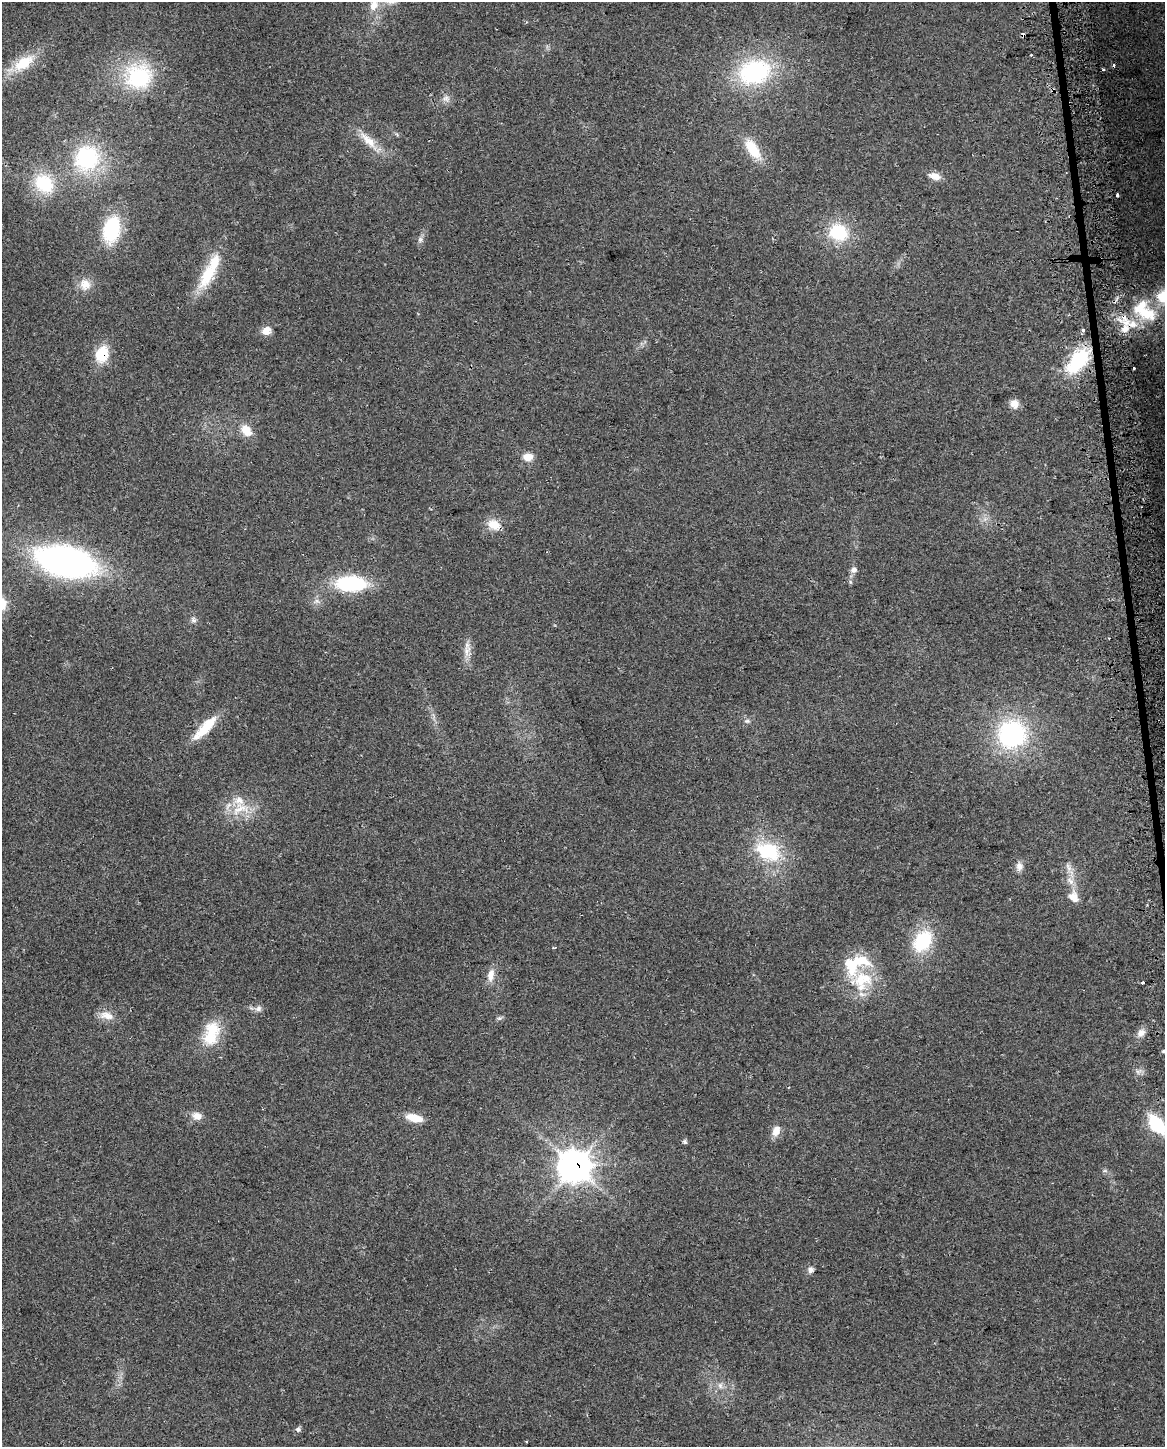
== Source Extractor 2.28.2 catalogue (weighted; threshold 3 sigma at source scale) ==
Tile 6 of 4 x 3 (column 2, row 2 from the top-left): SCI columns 1192-2354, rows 1504-2948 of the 4710 x 4405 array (HDU 1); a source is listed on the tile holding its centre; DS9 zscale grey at full resolution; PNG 1167 x 1449 px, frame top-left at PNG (2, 2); no overlay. Shown black and unused: <1% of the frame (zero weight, under 2 of 3 exposures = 2% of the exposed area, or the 3 px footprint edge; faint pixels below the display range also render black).
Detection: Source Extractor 2.28.2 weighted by HDU 2 'WHT'; one run over the whole footprint, this tile lists its part. Background 0.192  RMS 0.013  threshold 0.0605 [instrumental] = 3 sigma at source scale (4.5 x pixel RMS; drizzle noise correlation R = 1.50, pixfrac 1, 0.0396/0.0396 arcsec/px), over >= 5 px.
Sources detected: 75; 4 cosmic-ray / hot-pixel residue — not listed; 7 inside a brighter listed object's ellipse — not listed separately; the other 64 listed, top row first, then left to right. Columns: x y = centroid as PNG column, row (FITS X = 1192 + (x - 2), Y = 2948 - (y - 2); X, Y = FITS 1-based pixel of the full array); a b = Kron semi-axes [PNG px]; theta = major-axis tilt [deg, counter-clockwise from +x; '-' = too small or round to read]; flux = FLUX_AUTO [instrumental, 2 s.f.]
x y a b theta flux
374 5 17 12 68 16
24 63 33 15 34 41
1104 70 3 3 - 2.7
755 72 35 26 16 160
139 77 34 31 11 120
446 99 11 10 - 7.5
368 141 34 10 -46 26
753 149 29 12 -56 36
86 158 32 29 57 130
935 176 14 8 -17 13
44 184 23 18 -44 66
1117 195 4 3 - 4.8
111 230 28 17 76 88
838 232 22 19 -20 65
420 240 9 6 75 4.4
209 274 46 17 60 55
85 284 16 14 -51 17
1144 312 44 20 -24 75
1125 329 10 9 - 13
1083 330 3 3 - 7.9
266 331 8 6 36 20
102 354 17 12 70 42
1078 361 32 16 50 97
1014 404 10 10 - 11
246 430 14 10 -51 21
528 457 14 10 4 12
985 519 7 5 45 4.6
494 525 18 13 -28 19
66 561 55 27 -13 450
854 570 8 8 - 6.3
351 583 29 14 -1 110
193 620 8 7 - 4.2
467 650 19 10 86 13
747 721 8 5 0 3.2
205 728 30 9 47 47
1012 734 28 27 - 190
240 809 32 19 3 41
768 851 24 17 -22 89
1019 866 12 9 90 7.8
1068 867 15 7 -69 9.3
1071 881 12 6 -52 8.9
1073 897 15 11 -57 15
923 941 25 18 54 77
554 948 5 2 - 1.4
490 975 19 9 81 12
862 980 37 30 41 70
1143 982 3 3 - 4.7
258 1009 9 7 26 5.7
106 1015 21 10 -12 15
499 1018 7 5 19 2.9
211 1033 35 20 77 49
1141 1033 13 9 42 9.1
1164 1051 3 3 - 2.7
1138 1071 11 7 8 5.6
197 1116 14 10 -13 11
414 1118 21 9 -14 20
1157 1124 19 10 -51 79
776 1130 15 9 67 12
684 1142 6 5 - 2.9
574 1166 11 11 - 1900
1105 1171 8 4 8 2.4
811 1270 9 8 - 5.1
720 1385 9 6 -75 5.7
298 1429 7 7 - 3.5
Overlapping masked pixels (flux is a lower limit): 3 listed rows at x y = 102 354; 1078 361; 574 1166
Isophote crosses this tile's border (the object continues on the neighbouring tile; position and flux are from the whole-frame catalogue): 3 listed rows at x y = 374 5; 1164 1051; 1157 1124